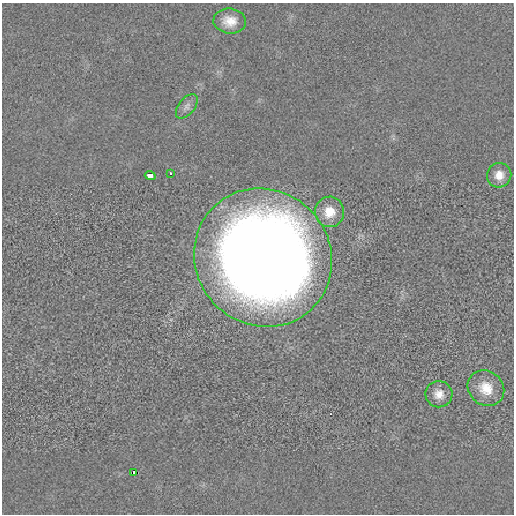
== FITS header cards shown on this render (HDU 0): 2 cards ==
NAXIS1  =                  512 / length of data axis 1
NAXIS2  =                  512 / length of data axis 2

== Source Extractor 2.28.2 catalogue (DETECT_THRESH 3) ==
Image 512 x 512 px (HDU 0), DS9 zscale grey, 1 PNG px = 1 image px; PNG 516 x 516 px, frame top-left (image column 1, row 512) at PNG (2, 3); each listed source drawn as its Kron ellipse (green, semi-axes under 4 px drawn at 4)
Background -1.13e-04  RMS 0.0037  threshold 0.0111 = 3 sigma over >= 5 px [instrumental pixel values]
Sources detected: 10; all 10 listed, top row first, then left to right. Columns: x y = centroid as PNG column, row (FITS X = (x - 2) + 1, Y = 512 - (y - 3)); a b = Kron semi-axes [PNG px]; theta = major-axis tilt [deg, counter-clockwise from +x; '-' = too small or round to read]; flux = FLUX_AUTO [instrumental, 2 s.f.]
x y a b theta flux
230 21 16 12 -7 3.5
187 106 14 8 51 1.3
170 173 2 2 - 0.24
499 175 12 12 - 3
150 176 5 4 - 1.7
330 212 15 14 - 4.4
263 258 71 67 -47 440
486 388 19 17 -40 5.1
439 394 13 13 - 2.6
134 472 4 3 - 0.88